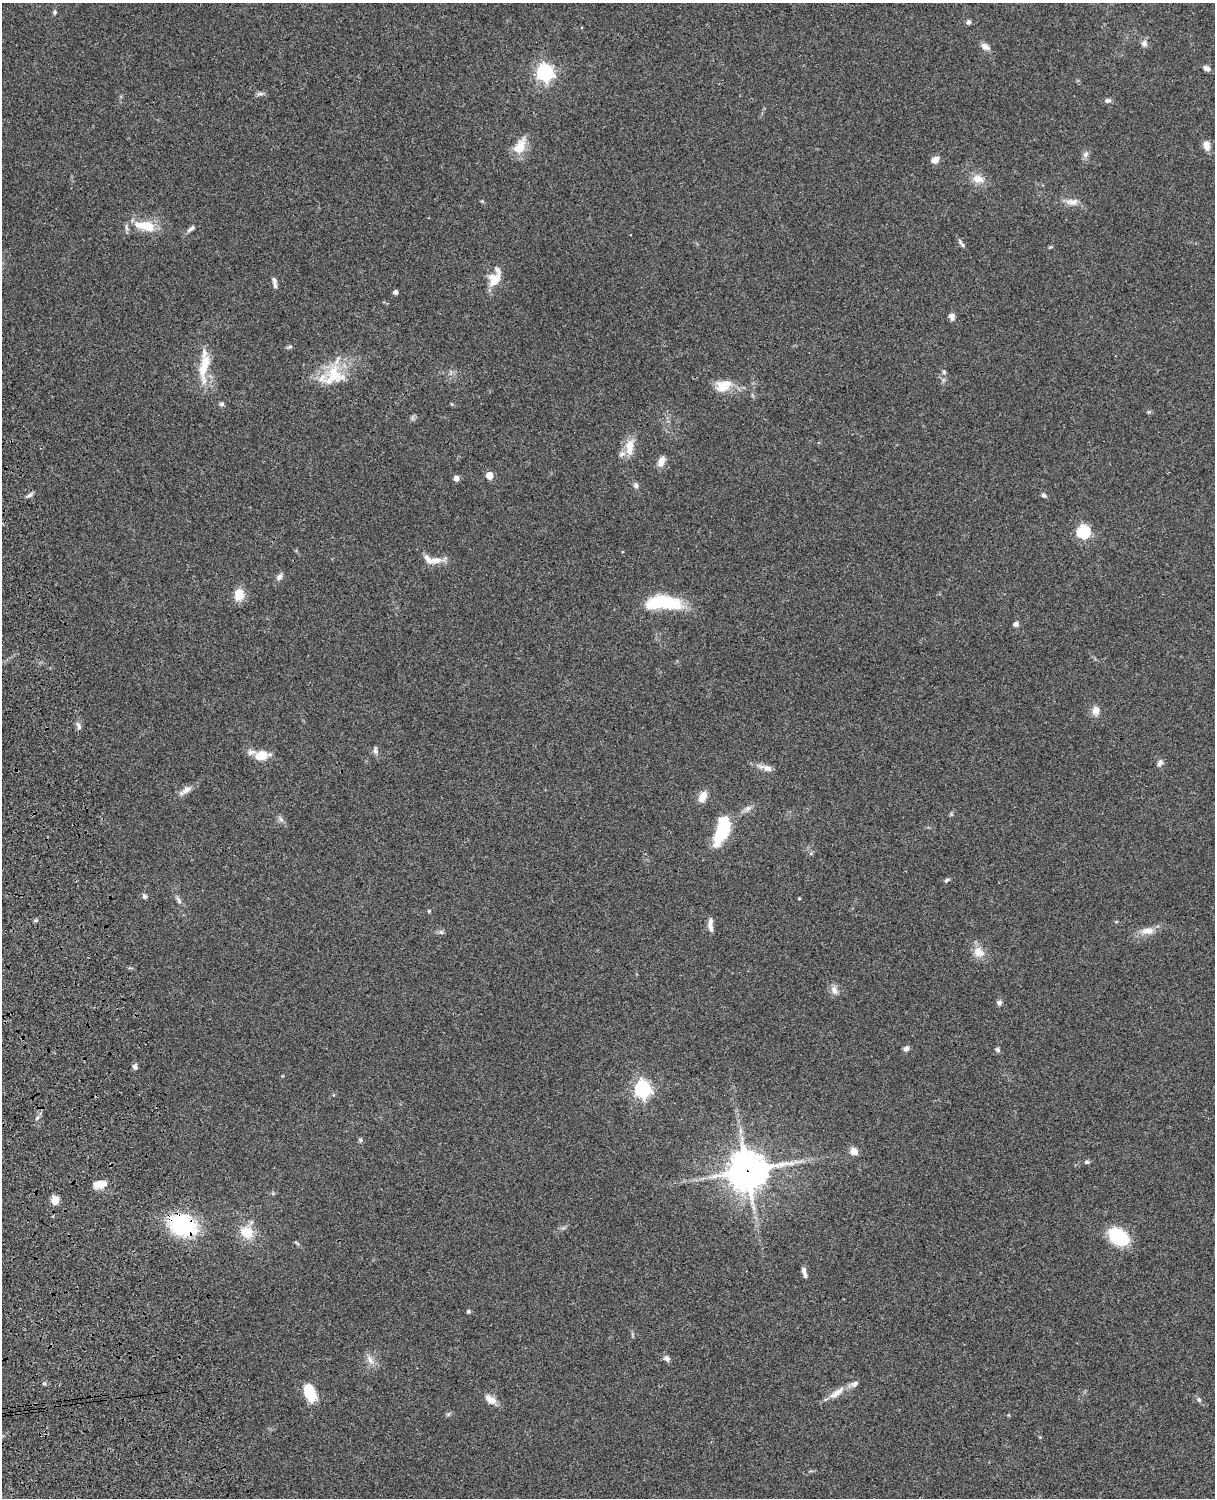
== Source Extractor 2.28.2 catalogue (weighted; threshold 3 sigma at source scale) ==
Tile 7 of 4 x 3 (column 3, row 2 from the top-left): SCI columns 2546-3758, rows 1772-3267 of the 5089 x 4926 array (HDU 1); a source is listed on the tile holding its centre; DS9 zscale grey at full resolution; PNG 1217 x 1500 px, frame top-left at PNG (2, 3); no overlay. Shown black and unused: <1% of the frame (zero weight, under 3 of 4 exposures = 6% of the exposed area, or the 3 px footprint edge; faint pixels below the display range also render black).
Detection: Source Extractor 2.28.2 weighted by HDU 2 'WHT'; one run over the whole footprint, this tile lists its part. Background 0.0742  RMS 0.0058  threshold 0.0259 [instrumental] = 3 sigma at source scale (4.5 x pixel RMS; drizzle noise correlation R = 1.50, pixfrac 1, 0.05/0.05 arcsec/px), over >= 5 px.
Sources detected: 94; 1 inside a brighter object's white glare — not listed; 4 inside a brighter listed object's ellipse — not listed separately; the other 89 listed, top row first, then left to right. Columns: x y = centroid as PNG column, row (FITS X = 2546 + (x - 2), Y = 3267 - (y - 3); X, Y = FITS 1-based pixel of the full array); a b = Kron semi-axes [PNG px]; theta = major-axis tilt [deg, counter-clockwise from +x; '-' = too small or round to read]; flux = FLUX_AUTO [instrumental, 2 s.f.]
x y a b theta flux
54 12 6 5 - 0.91
968 22 6 5 - 1.4
1144 43 9 8 - 2.6
985 47 12 7 -32 2.9
1206 68 8 6 -32 2.4
545 72 7 6 - 190
260 94 10 4 0 1.4
1108 100 8 6 -2 1.5
1206 145 13 9 -78 3.8
520 146 25 12 58 9.2
1085 154 9 7 54 1.9
935 160 8 6 38 4.2
978 179 16 10 -16 6
482 201 6 4 -18 0.64
1072 202 18 8 0 4.4
145 226 27 11 -11 15
191 228 13 5 37 1.9
961 243 15 4 -52 1.6
1051 247 6 3 0 0.63
494 279 17 12 54 10
274 280 9 5 -57 1.5
396 292 4 4 - 2
952 316 9 7 -78 2.2
290 347 8 4 9 0.94
204 366 42 12 81 16
944 372 5 5 - 0.93
334 375 33 27 25 23
723 385 22 15 15 9.5
221 404 7 5 15 1.2
630 447 24 11 83 9.1
661 461 13 7 68 3.9
490 475 5 5 - 11
456 478 5 5 - 3.5
636 485 8 6 -75 1.6
29 495 10 4 24 1.5
1044 495 6 5 - 1.3
1083 532 6 6 - 77
436 560 18 8 4 5.5
279 577 10 7 53 2.1
239 595 11 9 79 10
662 603 37 13 1 37
1016 624 6 5 - 1.9
1096 711 13 10 -86 3.9
79 726 11 5 -65 1.7
375 750 11 6 -88 1.8
261 755 16 11 5 9.4
1159 764 9 7 40 1.8
767 768 17 7 -17 4.1
186 790 20 7 33 4
702 797 13 8 63 5.4
748 808 9 7 32 2.2
281 819 8 6 -67 1.7
722 830 23 10 70 40
947 880 7 4 33 1.1
144 896 7 5 -61 1.2
799 898 4 3 - 0.51
179 900 11 5 -57 1.8
429 911 5 4 - 0.65
36 920 5 4 - 0.85
711 927 15 6 -76 3.1
1147 931 17 9 5 5.7
441 932 6 6 - 1.3
978 952 16 12 -45 6.6
834 990 13 8 -68 3.3
999 1002 7 6 - 1.4
906 1049 7 6 - 1.8
998 1050 6 5 - 1.3
135 1066 6 5 - 1.9
642 1089 7 6 - 180
37 1118 7 4 46 1.1
361 1140 7 5 -28 0.97
854 1151 9 8 - 4.2
796 1162 9 4 -13 1.5
1087 1162 7 5 -9 1.1
747 1171 13 13 - 1400
100 1184 14 7 14 8.4
55 1200 9 7 83 5.3
183 1225 22 16 -21 63
247 1232 16 13 -37 12
1118 1237 16 11 -34 44
804 1272 14 5 -76 2.6
469 1311 5 4 - 0.96
667 1358 9 6 -48 2.2
370 1360 14 7 -58 3.7
44 1383 5 5 - 0.85
310 1392 20 11 -67 15
837 1393 26 7 34 6.4
490 1399 16 9 -37 4.9
1199 1400 7 5 -72 1.1
Overlapping masked pixels (flux is a lower limit): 2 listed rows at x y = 747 1171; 183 1225